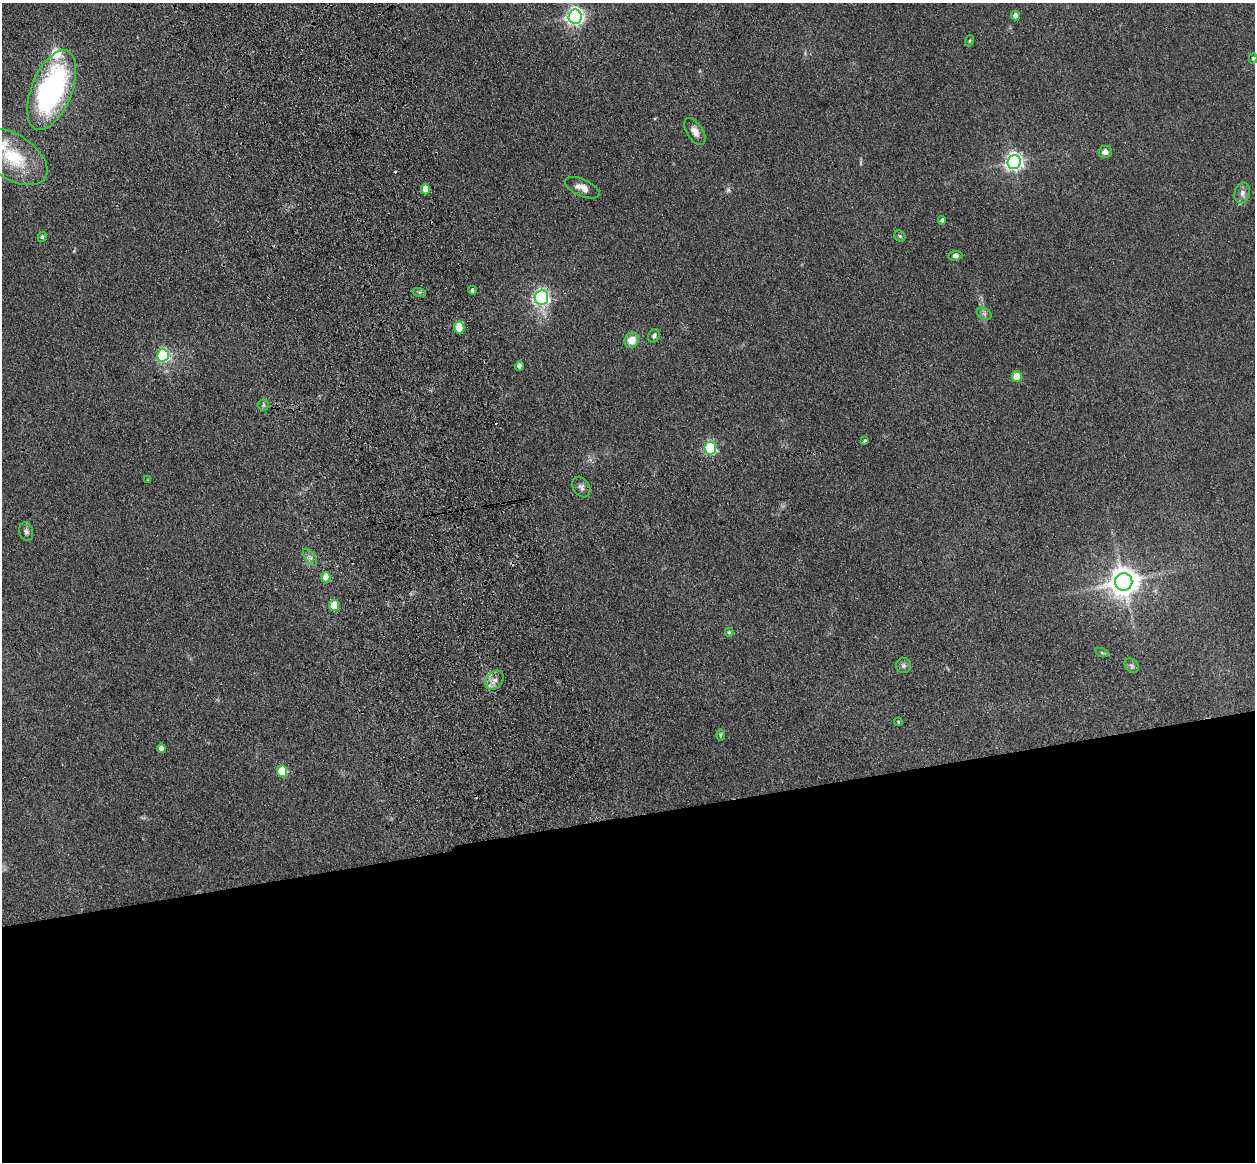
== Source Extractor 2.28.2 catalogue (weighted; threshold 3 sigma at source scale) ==
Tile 15 of 4 x 4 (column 3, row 4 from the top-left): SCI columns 2622-3874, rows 285-1444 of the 5242 x 5094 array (HDU 1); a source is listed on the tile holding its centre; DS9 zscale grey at full resolution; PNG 1257 x 1164 px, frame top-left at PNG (2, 3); each listed source drawn as its Kron ellipse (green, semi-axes under 4 px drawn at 4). Shown black and unused: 30% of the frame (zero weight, under 3 of 4 exposures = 6% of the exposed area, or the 3 px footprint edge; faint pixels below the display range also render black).
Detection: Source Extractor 2.28.2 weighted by HDU 2 'WHT'; one run over the whole footprint, this tile lists its part. Background 0.0963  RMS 0.0067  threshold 0.0302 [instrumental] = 3 sigma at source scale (4.5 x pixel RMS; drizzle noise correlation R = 1.50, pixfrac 1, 0.05/0.05 arcsec/px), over >= 5 px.
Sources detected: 51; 2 too faint to see at this stretch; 2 cosmic-ray / hot-pixel residue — neither listed nor drawn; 2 inside a brighter listed object's ellipse — not listed separately; the other 45 listed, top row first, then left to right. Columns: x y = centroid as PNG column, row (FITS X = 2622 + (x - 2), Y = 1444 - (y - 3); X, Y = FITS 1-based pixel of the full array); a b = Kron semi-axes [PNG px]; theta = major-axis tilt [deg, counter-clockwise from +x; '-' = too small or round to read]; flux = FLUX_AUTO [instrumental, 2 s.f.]
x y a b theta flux
1015 15 5 4 - 3.8
575 17 7 6 - 260
969 41 5 3 - 0.7
1253 59 5 4 - 0.95
52 90 42 20 68 140
695 132 15 7 -57 4.6
1105 152 6 6 - 3
13 157 38 22 -34 35
1014 162 7 6 - 250
582 188 19 8 -24 5.3
425 189 5 4 - 6.5
1242 193 10 7 73 3.3
942 220 4 4 - 1.5
900 236 6 5 - 1
42 237 5 4 - 1.2
955 256 7 5 6 2.3
472 290 4 4 - 1.3
419 292 7 4 -17 1.2
542 298 7 6 - 180
984 314 8 5 -30 1.8
459 328 6 5 - 22
654 336 7 5 61 1.7
632 340 7 7 - 9.3
163 355 6 6 - 77
519 366 4 4 - 2.6
1017 377 5 5 - 15
263 405 6 5 - 1.2
865 440 4 3 - 1.7
710 448 6 5 - 81
148 480 3 3 - 0.44
581 487 11 8 -58 2.6
26 532 9 7 -77 1.9
310 557 10 5 -54 2.1
326 577 5 4 - 11
1124 582 9 8 - 990
334 605 5 5 - 18
729 632 4 3 - 0.92
1102 653 6 4 -19 0.99
903 666 7 7 - 1.8
1132 666 8 6 -45 1.5
494 680 10 7 43 3.9
898 722 4 3 - 0.69
720 735 6 4 90 0.9
161 748 5 4 - 4.1
282 771 5 5 - 26
Overlapping masked pixels (flux is a lower limit): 1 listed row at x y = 459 328